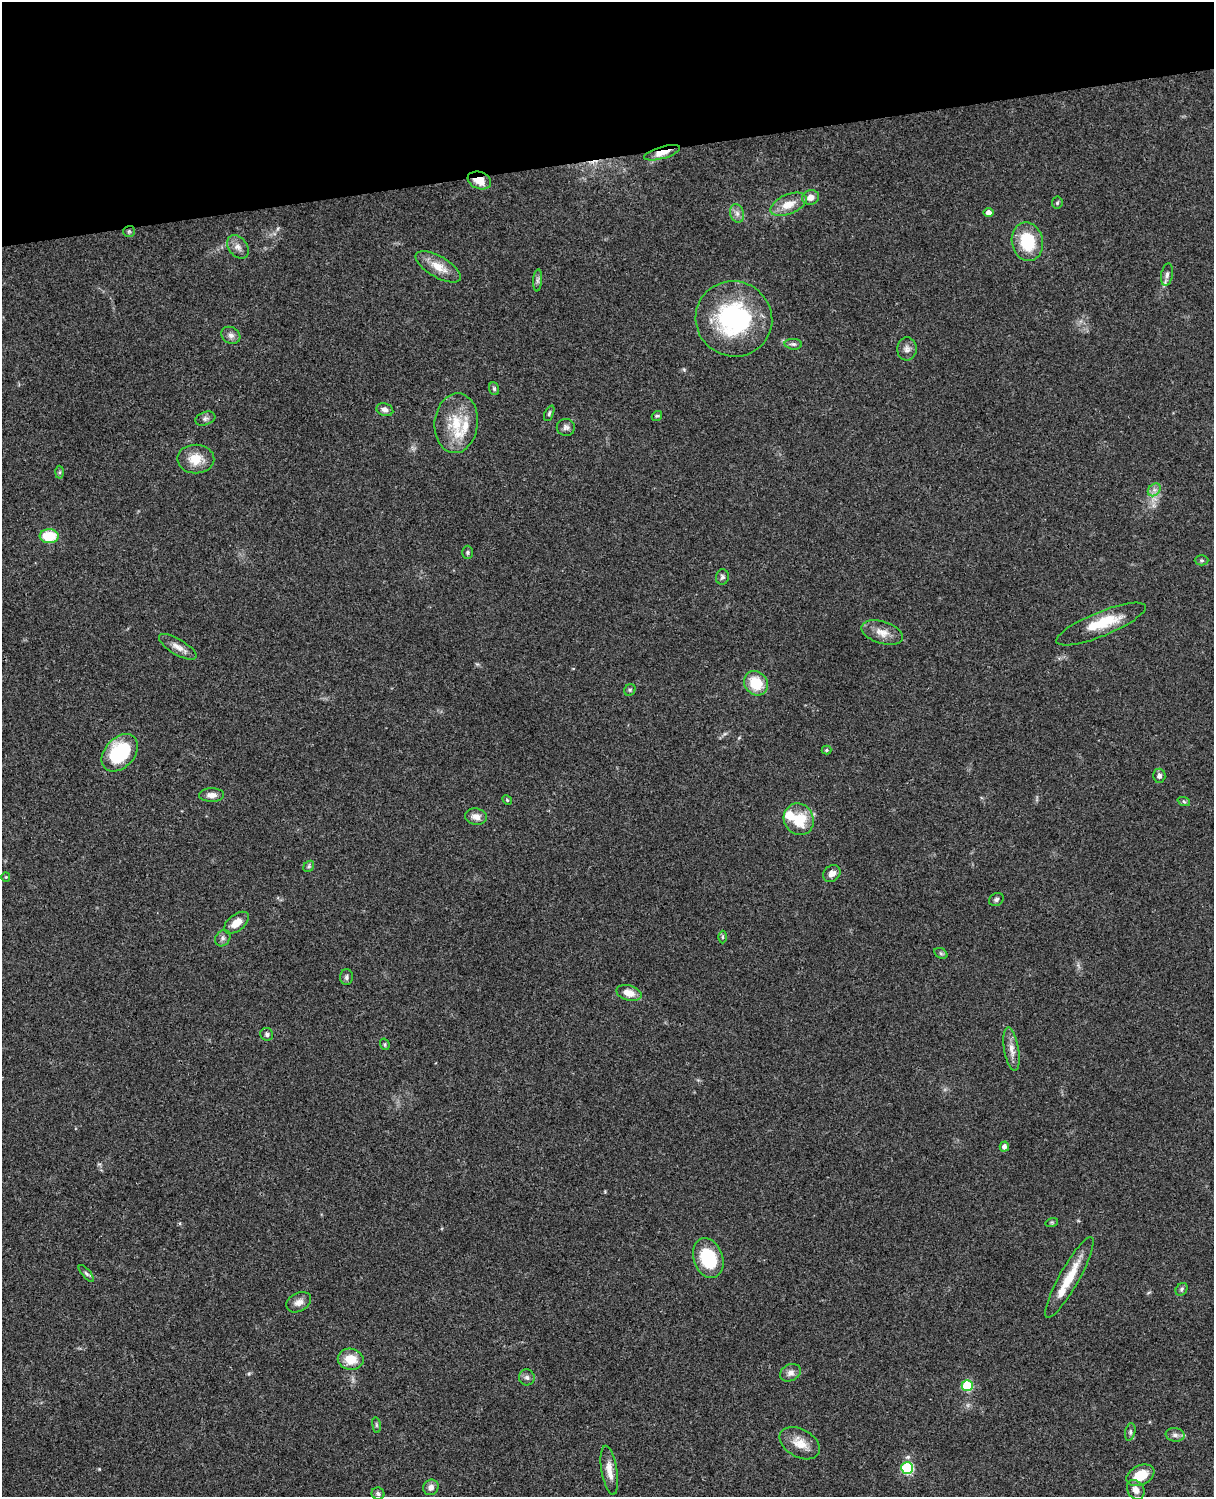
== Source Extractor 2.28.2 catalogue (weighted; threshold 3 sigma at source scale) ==
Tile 3 of 4 x 3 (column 3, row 1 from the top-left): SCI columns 2546-3757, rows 3269-4763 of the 5088 x 4927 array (HDU 1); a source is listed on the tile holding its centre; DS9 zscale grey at full resolution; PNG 1216 x 1499 px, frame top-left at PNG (2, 2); each listed source drawn as its Kron ellipse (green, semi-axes under 4 px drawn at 4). Shown black and unused: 10% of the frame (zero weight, under 3 of 4 exposures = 6% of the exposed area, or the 3 px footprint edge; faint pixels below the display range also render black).
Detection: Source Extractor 2.28.2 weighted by HDU 2 'WHT'; one run over the whole footprint, this tile lists its part. Background 0.0799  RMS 0.0058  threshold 0.0261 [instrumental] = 3 sigma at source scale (4.5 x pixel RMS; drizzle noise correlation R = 1.50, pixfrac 1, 0.05/0.05 arcsec/px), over >= 5 px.
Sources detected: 84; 1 inside a brighter object's white glare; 1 cosmic-ray / hot-pixel residue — neither listed nor drawn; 4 inside a brighter listed object's ellipse — not listed separately; the other 78 listed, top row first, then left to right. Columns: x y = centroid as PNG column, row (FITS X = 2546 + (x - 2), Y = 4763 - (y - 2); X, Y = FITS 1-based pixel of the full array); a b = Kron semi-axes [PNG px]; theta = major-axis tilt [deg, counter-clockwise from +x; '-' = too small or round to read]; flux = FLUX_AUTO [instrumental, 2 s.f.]
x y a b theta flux
662 153 19 6 16 7.3
479 180 12 8 -22 8.2
811 197 8 7 - 4.1
1057 203 6 5 - 0.9
788 204 19 10 23 9
989 212 5 4 - 3.4
737 213 9 7 -75 2.5
129 231 6 5 - 0.92
1027 242 19 15 -79 23
238 247 13 9 -53 3.5
438 267 25 10 -30 9.3
1167 275 11 6 80 2.3
538 280 11 4 85 1.5
734 319 38 37 - 72
231 335 10 8 -29 2.5
793 344 9 5 -3 1.3
907 349 11 9 86 3
494 389 6 5 - 0.99
385 410 8 6 -18 2.4
549 413 8 4 66 1
657 416 5 4 - 0.8
205 419 10 6 20 1.8
456 423 30 21 84 20
566 427 9 8 - 2.1
196 459 18 14 -2 10
60 472 6 4 88 0.9
1154 490 7 5 45 2
49 536 9 7 -2 18
467 552 7 5 -89 0.98
1202 560 7 5 0 1
722 577 7 6 - 1.4
1101 624 48 12 22 18
882 633 21 11 -17 6.4
178 647 21 7 -31 4.7
756 683 13 11 -47 17
630 690 6 5 - 1.1
826 750 5 4 - 0.75
120 753 21 15 47 40
1159 776 7 6 - 2.2
212 795 12 7 1 3.5
507 800 5 4 - 0.76
1184 802 6 4 -20 0.98
476 817 11 8 -11 3.8
799 819 16 14 -60 18
309 866 6 4 47 0.92
832 873 9 7 42 3
6 877 4 4 - 0.59
996 899 7 6 - 1.4
236 923 14 8 39 6.6
723 937 6 4 -89 0.8
223 938 9 7 53 1.7
941 953 7 5 -31 0.93
346 977 8 6 89 1.5
629 993 13 7 -15 5.9
267 1034 6 6 - 1.3
385 1044 6 4 -72 0.87
1011 1049 22 7 -80 4.8
1004 1147 5 4 - 2.3
1052 1222 6 4 18 0.75
708 1258 20 14 -70 30
86 1273 10 4 -49 1.3
1069 1277 46 10 61 16
1182 1289 7 5 54 1.2
299 1302 13 9 28 3.7
351 1359 13 10 -10 11
790 1373 11 8 27 2.9
527 1377 8 7 - 1.9
967 1386 5 5 - 32
376 1425 8 4 -82 0.86
1130 1432 9 5 78 1.3
1175 1435 9 6 -10 2.2
800 1443 22 14 -29 8.9
907 1468 6 6 - 51
609 1470 25 7 -80 6.5
1140 1475 15 9 25 13
431 1487 8 7 - 2.9
1136 1490 10 8 -58 3.7
378 1494 6 6 - 1.3
Overlapping masked pixels (flux is a lower limit): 3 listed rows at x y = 662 153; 479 180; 129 231